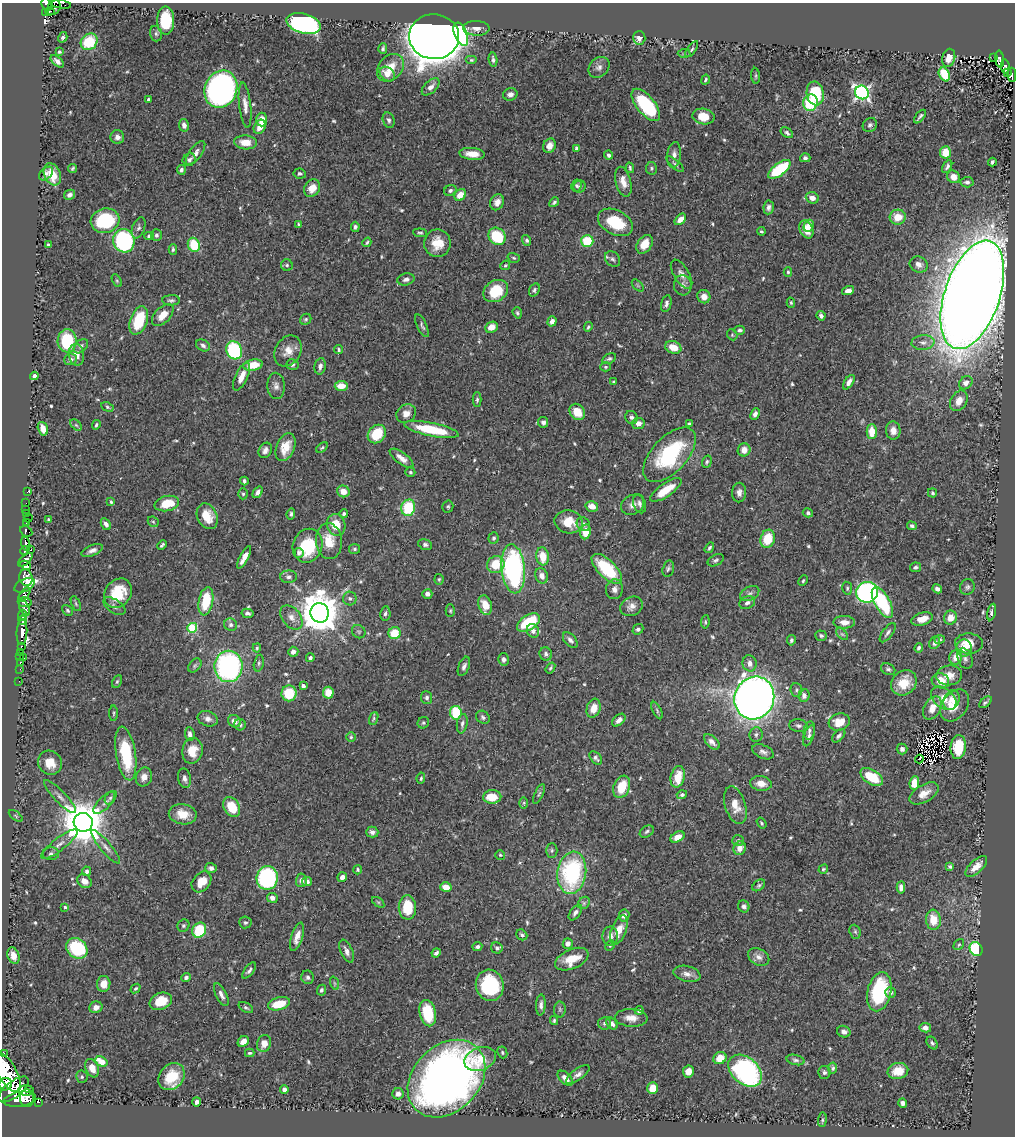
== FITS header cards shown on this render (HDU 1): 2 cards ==
NAXIS1  =                 1013
NAXIS2  =                 1134

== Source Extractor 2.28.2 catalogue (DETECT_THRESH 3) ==
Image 1013 x 1134 px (HDU 1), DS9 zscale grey, 1 PNG px = 1 image px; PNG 1017 x 1138 px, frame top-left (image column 1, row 1134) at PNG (2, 3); each listed source drawn as its Kron ellipse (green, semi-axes under 4 px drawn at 4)
Background 0.63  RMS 0.028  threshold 0.0843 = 3 sigma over >= 5 px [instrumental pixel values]
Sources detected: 595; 8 with non-positive FLUX_AUTO (blend fragments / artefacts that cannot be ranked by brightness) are neither listed nor drawn; of the other 587, the 500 brightest by FLUX_AUTO listed and drawn (87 fainter detections omitted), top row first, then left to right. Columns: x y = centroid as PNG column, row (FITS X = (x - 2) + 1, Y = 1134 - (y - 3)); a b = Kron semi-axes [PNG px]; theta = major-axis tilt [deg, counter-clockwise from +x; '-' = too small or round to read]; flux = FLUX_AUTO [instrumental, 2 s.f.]
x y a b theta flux
47 4 6 5 - 270
60 4 11 3 -10 39
54 8 8 6 49 300
50 11 4 3 - 79
46 13 4 4 - 110
166 20 14 8 -90 76
304 24 17 9 -15 460
476 28 13 7 -2 12
156 34 8 6 -74 4
461 34 12 6 -68 210
63 37 5 4 - 4.3
434 37 25 22 -3 5200
639 38 7 6 - 12
89 42 9 7 43 80
383 49 5 3 - 3.8
692 49 9 4 55 3.9
59 52 3 3 - 3.3
684 53 6 4 2 2.8
994 57 3 2 - 13
949 58 9 6 76 25
1000 59 8 4 -83 89
471 60 6 4 0 3.2
493 60 7 4 -80 4.9
57 61 8 4 -41 8.5
1005 66 7 4 -81 40
599 67 11 9 43 9.9
390 68 15 11 47 31
1007 73 4 2 - 12
387 74 8 6 -39 19
944 74 7 5 -62 76
1012 75 7 3 -89 43
756 76 8 3 -86 2.8
706 80 5 3 - 3.2
431 87 11 6 43 10
221 89 19 16 66 700
862 92 7 6 - 530
815 93 12 8 -80 110
510 94 7 6 - 9.1
148 99 3 3 - 3.3
810 103 8 7 - 74
245 105 23 6 -83 15
646 105 19 9 -51 140
704 116 11 8 -10 39
920 116 8 3 51 4.8
262 120 7 5 -86 21
389 120 8 5 -69 5.6
184 125 6 5 - 9
870 125 7 6 - 5.3
260 127 7 5 61 21
787 133 7 4 -35 4.2
117 137 7 7 - 9.6
245 142 11 7 -4 27
549 146 7 6 - 16
576 148 4 3 - 5.3
945 152 6 5 - 31
196 153 14 6 54 10
472 154 13 6 -5 26
609 155 4 3 - 4.8
674 155 13 7 84 11
805 158 5 4 - 5.5
189 160 7 6 - 5.4
992 162 4 3 - 3.5
675 164 11 3 -42 4.2
947 167 7 4 60 4.8
73 168 5 4 - 2.8
630 168 5 3 - 3
651 168 6 5 - 3.3
779 169 13 6 37 130
181 170 5 4 - 5.4
46 174 8 5 44 6.2
52 174 11 8 -67 33
300 174 6 5 - 4.8
953 177 7 6 - 14
623 182 15 7 -76 19
967 182 6 5 - 5.1
577 186 6 5 - 3.8
580 186 6 5 - 4.3
312 188 9 7 54 22
450 190 6 5 - 4.1
69 195 6 5 - 7.5
460 195 6 5 - 24
812 198 7 5 -21 16
497 202 8 6 65 12
554 202 5 3 - 3.6
769 207 7 5 82 6.6
898 217 8 7 - 31
680 219 7 4 46 14
105 221 14 12 17 140
615 222 19 12 -27 75
299 224 4 3 - 2.6
809 226 6 4 64 13
355 227 5 4 - 4.2
139 228 11 6 70 6.5
806 230 9 6 -64 27
761 231 4 3 - 2.8
420 233 7 4 -5 3.1
156 235 6 5 - 5.3
149 236 5 4 - 4.9
497 236 9 8 - 92
527 240 5 4 - 4.4
124 241 12 10 -73 230
587 241 6 6 - 59
367 242 5 3 - 3.2
437 243 14 13 - 34
644 244 10 7 56 29
48 245 4 3 - 3.7
194 245 7 6 - 69
173 249 5 4 - 3.7
514 258 6 4 -17 3.3
613 259 8 6 -46 6
919 264 9 7 -26 10
287 265 6 5 - 4
505 265 5 4 - 2.9
788 272 5 4 - 2.7
682 274 16 7 -58 12
406 279 9 6 13 7.3
117 281 7 4 -59 2.8
638 285 7 4 -45 3.4
683 285 10 9 - 9.3
534 290 7 5 59 4.6
496 291 13 10 34 66
848 291 6 4 15 10
972 295 56 27 71 6900
704 297 7 6 - 14
171 300 9 5 1 5.3
791 303 5 4 - 2.7
666 304 8 5 76 5.9
517 313 6 4 -72 3.3
163 315 13 7 46 24
821 316 5 4 - 5.7
306 319 6 5 - 3.2
139 320 15 8 70 77
552 321 5 4 - 12
422 326 12 4 -64 5.1
491 327 6 5 - 19
588 327 5 3 - 3.2
740 330 5 4 - 4.8
732 335 6 5 - 2.6
67 341 11 9 88 110
923 342 11 7 4 9.8
203 345 7 5 -28 5.4
81 346 8 5 46 5.5
673 347 8 6 -21 30
234 350 9 7 -65 170
338 350 4 4 - 3.5
288 351 16 12 60 22
76 355 11 7 -80 20
71 359 6 5 - 6
609 359 7 5 29 4.1
253 365 10 5 10 43
292 365 6 5 - 4.8
320 366 8 5 80 7.8
605 367 5 4 - 2.8
34 376 4 3 - 6.4
241 377 15 6 65 20
614 382 3 3 - 4.1
849 382 8 4 57 12
966 383 7 6 - 10
276 386 13 8 -87 10
341 386 6 5 - 27
477 400 7 4 89 3.7
959 401 11 8 58 17
107 407 6 4 -28 3.2
577 412 9 7 -54 39
406 414 10 8 33 16
755 414 6 4 66 7.7
631 417 6 6 - 5.7
543 422 5 5 - 5.2
638 423 6 5 - 11
689 423 3 3 - 2.7
76 425 7 4 -44 2.9
96 425 5 3 - 3.3
43 429 7 5 -73 16
431 429 28 6 -11 95
893 430 9 7 -87 15
872 432 7 5 89 34
377 434 10 8 48 70
285 447 14 9 68 34
322 448 6 4 37 3.2
265 450 8 6 60 8.9
744 450 6 6 - 16
670 455 33 17 47 190
402 458 14 5 -36 15
707 462 6 4 70 4.4
410 472 5 4 - 3.1
244 481 4 3 - 4.5
666 490 18 6 35 41
343 491 6 6 - 19
27 492 3 2 - 11
258 492 6 4 53 8.3
739 492 10 7 88 9.8
932 493 5 4 - 3.3
243 494 5 5 - 3
111 502 3 3 - 2.7
26 503 2 2 - 9.8
167 503 12 7 12 49
640 504 10 6 -74 7.4
633 505 12 9 29 12
592 506 6 5 - 18
448 507 6 5 - 3.3
408 508 8 7 - 88
26 509 2 2 - 7.6
808 513 5 4 - 4.3
26 514 3 3 - 28
291 514 6 4 84 4.3
344 514 4 3 - 4.2
207 516 13 9 -65 34
28 518 4 2 - 3.2
49 520 4 3 - 3.4
153 522 6 4 -43 2.9
569 522 14 11 -12 35
26 523 3 3 - 200
106 524 6 4 -56 6.8
583 524 7 6 - 5.4
336 525 11 9 -71 39
912 526 5 4 - 4.3
26 531 6 5 - 170
585 532 7 5 80 24
494 538 6 5 - 4.2
768 539 9 7 72 49
329 541 18 13 -84 41
26 544 7 4 -73 170
162 545 5 3 - 3.5
425 545 7 5 -19 4.8
308 546 17 14 68 86
709 548 6 4 56 4.1
31 549 3 3 - 60
355 549 5 5 - 3.4
92 550 11 5 22 9.1
25 551 4 3 - 330
299 553 5 4 - 5.3
543 556 9 6 -82 33
244 557 12 4 62 16
25 560 9 4 42 640
716 560 8 5 27 4.7
496 564 9 8 - 47
26 565 6 4 -28 29
915 567 6 5 - 4.5
513 569 25 11 -85 410
607 569 19 9 -44 96
668 569 8 5 76 4.4
542 576 8 6 -66 10
289 577 8 6 2 6.9
26 578 8 6 -74 630
439 579 5 4 - 2.7
803 581 5 3 - 2.7
24 585 11 6 27 410
967 587 8 7 - 5.2
847 588 6 5 - 3.4
614 589 10 8 76 9.7
937 589 5 4 - 6.7
867 592 11 10 - 450
118 593 16 12 53 67
750 593 10 6 28 7.3
427 594 5 5 - 9.5
24 595 8 4 51 310
350 599 7 6 - 5.2
206 601 14 7 79 67
25 602 7 4 -7 400
747 603 8 6 24 7.2
882 603 17 7 -61 140
76 604 8 4 -64 2.7
485 605 10 6 -74 31
114 606 12 6 -35 7.9
631 606 11 9 27 12
24 608 8 4 -63 410
67 610 6 4 -48 3.3
450 611 6 4 -90 2.7
991 612 8 4 79 5.2
247 613 6 4 -11 5.7
320 613 10 9 - 6300
385 613 7 5 81 5.1
23 615 6 3 -86 540
291 617 14 9 -51 14
950 618 7 6 - 21
922 619 11 6 16 26
23 620 4 3 - 570
705 622 6 4 83 3.2
844 622 11 6 0 16
528 623 13 7 32 87
230 625 6 6 - 5.1
192 628 5 5 - 120
638 629 6 5 - 5.1
533 631 7 6 - 9.1
22 632 13 5 87 900
359 632 7 6 - 4.2
395 633 6 6 - 46
888 633 11 5 53 6.8
842 634 7 4 -44 3.5
821 636 6 5 - 4.6
940 639 5 4 - 3.4
570 640 9 5 -48 7.4
791 640 5 4 - 4.3
935 643 6 5 - 7.7
969 643 14 10 -3 35
22 646 4 3 - 53
257 648 4 4 - 2.7
919 648 5 4 - 4.6
964 648 8 8 - 17
20 652 3 2 - 25
293 652 5 5 - 9.8
546 654 7 6 - 5.2
20 656 3 2 - 8.6
956 657 7 6 - 23
24 658 3 2 - 46
310 658 4 4 - 5
504 659 6 5 - 6
965 659 10 7 -70 6.8
20 662 3 3 - 34
259 663 8 5 77 4.1
749 663 8 7 - 11
195 666 8 5 49 3.8
228 666 15 14 - 370
464 666 10 5 68 7.6
550 668 6 4 54 3.1
20 669 2 2 - 8.7
888 669 7 5 -25 4.4
949 675 13 10 6 21
19 681 2 2 - 7.9
940 681 9 7 -18 28
117 682 7 4 63 3.2
904 683 14 11 41 44
303 686 4 3 - 8.5
796 690 7 6 - 3.7
289 693 8 7 - 56
328 693 6 5 - 28
804 695 6 5 - 9.7
427 698 6 5 - 4.6
754 698 22 19 68 1900
944 698 14 9 -40 29
951 700 10 8 67 13
985 702 7 3 40 3.6
955 705 17 12 53 33
594 708 10 6 73 23
932 708 12 8 61 24
657 711 9 4 -65 3.5
114 713 8 3 90 2.8
456 713 7 6 - 82
483 717 7 6 - 4.8
374 718 7 4 69 3.2
208 719 10 7 -20 9.8
619 720 8 5 42 9.3
234 721 7 6 - 13
839 722 11 8 16 37
423 723 6 5 - 3.6
462 724 10 5 81 6
240 725 6 5 - 4.6
798 726 9 6 -7 5.6
809 731 9 5 80 5.4
190 734 7 5 -83 6.9
756 735 7 6 - 4.8
809 736 11 5 71 6.3
839 736 8 5 46 5
351 737 5 5 - 2.9
712 742 9 5 -45 8.5
958 747 12 7 85 56
902 749 5 5 - 8.2
192 751 13 10 79 31
763 752 11 6 -25 8.6
126 753 27 10 -81 110
596 758 8 5 -50 4.9
919 759 4 3 - 3.1
50 763 13 11 -47 33
144 777 9 8 - 12
678 777 11 7 77 39
872 777 12 7 -31 62
184 778 10 6 -79 8.4
421 778 5 4 - 3.3
761 783 10 7 -8 20
914 783 7 4 81 28
622 787 11 8 70 52
924 793 16 8 31 22
539 794 11 4 64 4.1
682 795 5 4 - 4.6
60 796 22 6 -46 13
492 797 9 6 3 39
110 798 7 4 63 3.8
105 802 15 6 44 9.6
524 803 6 4 89 2.7
735 805 19 10 -73 26
232 807 10 7 -61 47
183 814 14 10 -9 30
16 816 8 4 -36 3.2
83 822 9 9 - 7500
761 823 6 4 -55 2.7
647 831 7 5 34 4
372 832 6 5 - 6.2
677 837 7 5 30 19
738 840 6 5 - 4.3
59 844 22 6 38 15
106 847 21 5 -50 12
740 848 7 6 - 14
552 850 7 5 -90 4.5
51 854 8 6 1 5.5
500 855 5 5 - 2.6
950 866 4 4 - 4.2
976 866 14 6 43 20
211 868 6 5 - 7.1
823 869 5 4 - 2.8
358 870 4 4 - 2.6
87 871 4 4 - 6.6
572 873 21 14 81 230
342 877 5 4 - 9.6
267 878 12 10 80 250
301 880 7 5 87 11
84 881 8 6 -39 13
201 882 11 8 50 29
307 882 5 4 - 6.6
759 885 7 5 39 4
446 887 6 5 - 23
901 887 6 4 86 9.4
272 898 5 5 - 10
378 902 7 4 -36 2.8
584 903 7 5 48 4
744 906 6 5 - 5.6
65 907 3 3 - 2.6
407 907 12 8 -88 55
575 912 9 5 53 6.9
624 915 6 5 - 8.3
933 920 10 7 -85 32
245 922 6 6 - 4.3
183 926 6 5 - 3.6
199 930 8 6 57 85
619 930 15 7 69 27
855 932 7 5 -69 3.8
522 935 6 5 - 4.2
610 936 9 8 - 11
297 937 14 5 73 18
568 944 5 5 - 8.8
610 945 5 4 - 3
959 945 6 4 51 2.6
477 947 5 4 - 5.3
77 948 11 9 -42 130
497 948 6 5 - 5.1
976 949 7 6 - 150
347 951 12 6 -67 9.7
436 953 5 3 - 5.1
13 955 8 6 -70 16
759 957 11 8 -28 10
572 959 17 9 24 40
249 970 9 4 52 5.4
687 974 13 8 -13 12
308 977 7 6 - 5.2
186 978 5 4 - 5.6
334 983 7 4 -71 3.2
104 984 8 6 81 22
490 985 16 14 -73 140
136 988 5 4 - 3
321 990 5 4 - 4.7
879 992 20 11 77 130
890 992 5 5 - 4.2
221 995 12 5 -64 9.2
161 1001 11 8 22 40
279 1004 11 6 16 50
541 1005 10 5 86 7.1
96 1007 6 5 - 11
246 1007 8 4 -31 3.8
560 1009 8 6 -89 4.7
639 1010 4 4 - 5.8
428 1013 13 8 -77 75
631 1018 16 9 -4 19
554 1020 4 3 - 3.1
604 1023 6 6 - 5
612 1024 7 5 -48 9.2
925 1028 6 4 -11 9.6
844 1032 7 5 -24 8.7
243 1041 6 4 40 12
264 1043 9 7 70 20
932 1043 7 5 -54 4.4
502 1052 6 5 - 3.2
3 1053 3 3 - 84
250 1053 5 3 - 3.4
720 1058 7 6 - 29
480 1059 16 11 21 44
795 1060 9 5 -14 5.1
101 1061 6 4 -27 36
92 1068 9 6 -68 21
833 1068 5 4 - 3.5
688 1071 6 5 - 17
745 1071 19 13 -41 390
898 1071 10 8 15 31
7 1072 23 9 -59 4900
824 1072 6 6 - 4.8
578 1074 14 5 36 9
82 1077 6 5 - 3.7
171 1077 15 11 49 54
565 1078 9 5 -43 12
446 1079 44 33 45 1500
5 1084 7 6 - 1500
653 1088 6 5 - 29
14 1089 18 8 38 2000
284 1089 4 4 - 8.9
26 1090 8 5 1 630
398 1094 6 5 - 9.6
27 1098 9 7 -86 1200
20 1099 16 7 9 1900
38 1102 3 2 - 10
196 1102 4 3 - 6.2
903 1103 4 4 - 5
822 1120 7 4 84 3.3
At the frame edge (FLAGS 8, measured only in part): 4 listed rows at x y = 47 4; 60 4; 3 1053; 7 1072
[87 fainter detections neither listed nor drawn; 8 non-positive-flux detections neither listed nor drawn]